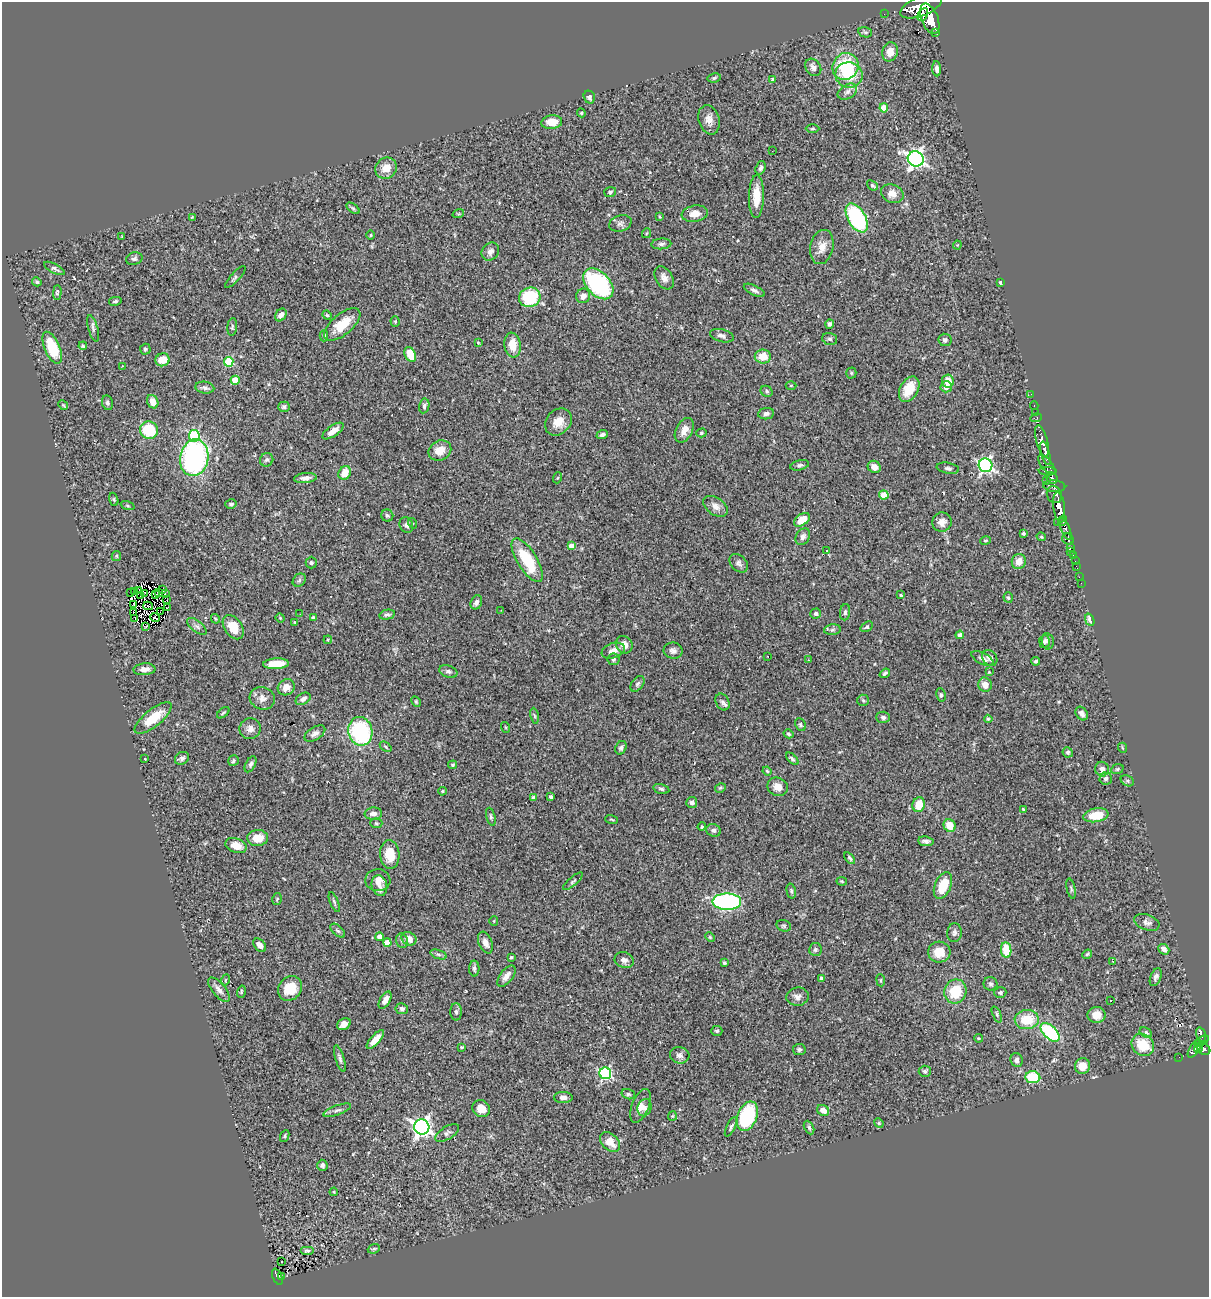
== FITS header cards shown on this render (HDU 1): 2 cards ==
NAXIS1  =                 1207
NAXIS2  =                 1295

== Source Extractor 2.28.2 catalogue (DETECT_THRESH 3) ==
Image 1207 x 1295 px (HDU 1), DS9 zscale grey, 1 PNG px = 1 image px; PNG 1211 x 1299 px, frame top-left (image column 1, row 1295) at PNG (2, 2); each listed source drawn as its Kron ellipse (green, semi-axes under 4 px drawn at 4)
Background 0.679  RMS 0.041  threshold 0.122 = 3 sigma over >= 5 px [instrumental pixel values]
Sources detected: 362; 2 with non-positive FLUX_AUTO (blend fragments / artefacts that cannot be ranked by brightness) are neither listed nor drawn; the other 360 listed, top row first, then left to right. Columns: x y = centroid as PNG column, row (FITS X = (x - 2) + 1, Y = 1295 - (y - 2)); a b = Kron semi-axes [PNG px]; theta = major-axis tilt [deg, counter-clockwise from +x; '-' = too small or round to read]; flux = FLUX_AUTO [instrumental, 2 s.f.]
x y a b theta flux
921 6 22 9 22 1900
884 14 2 2 - 2.3
923 14 7 4 62 510
930 19 16 8 -69 1700
865 32 7 5 -14 4.7
936 33 3 2 - 54
890 52 9 7 75 25
845 66 14 12 55 130
813 67 9 7 -52 12
937 69 7 4 -87 7.8
849 75 14 12 -10 61
714 78 7 4 11 4.5
773 79 3 3 - 5.8
847 92 10 7 32 12
589 97 6 5 - 8.3
884 108 4 4 - 36
581 113 4 4 - 3.2
709 120 15 10 -74 21
552 122 10 7 6 38
812 129 7 3 1 3.3
772 151 2 2 - 8.1
916 159 8 7 - 1000
386 168 11 10 - 32
761 168 7 5 70 6.8
872 185 6 4 -40 5
610 192 6 5 - 4.5
892 194 11 9 -25 24
756 197 21 7 89 49
353 208 7 4 -37 4.4
458 214 6 3 17 2.9
695 214 13 8 10 28
192 217 4 4 - 2.1
660 217 3 2 - 2.3
857 218 16 8 -59 340
620 223 11 8 17 9.9
647 233 5 3 - 2.4
371 235 5 3 - 2.3
122 236 3 2 - 2
661 244 10 5 5 8.5
957 245 4 4 - 2.9
822 247 17 11 77 27
490 252 10 8 49 13
134 259 8 6 15 7.6
54 268 11 4 -27 6.9
235 277 14 4 47 6.2
664 278 12 8 -58 16
37 282 5 4 - 4
1000 282 4 3 - 3
598 284 18 11 -47 330
754 290 11 5 -26 8.7
57 293 7 4 88 5
583 296 7 7 - 17
530 297 11 9 23 170
115 301 6 3 12 4.5
281 315 7 5 59 12
327 315 5 4 - 3.1
395 321 5 4 - 3.2
342 324 22 10 40 60
829 324 5 4 - 6.8
232 327 9 5 85 4.6
93 329 14 5 -75 9.2
324 336 5 4 - 4.7
722 336 12 6 -15 11
830 339 8 5 -16 5.6
945 340 6 6 - 8.7
478 343 3 3 - 2.2
512 345 12 8 -82 40
83 346 4 4 - 4.1
52 348 17 7 -67 100
145 349 5 5 - 4.4
410 354 8 5 -66 61
763 357 8 7 - 39
163 360 7 6 - 40
229 362 5 5 - 140
122 366 3 2 - 4.5
851 373 5 5 - 3.5
235 380 4 4 - 52
948 381 6 6 - 36
791 385 5 3 - 2.6
946 387 5 5 - 17
205 388 9 6 -8 9.4
909 389 14 9 61 52
766 391 6 5 - 5.6
1031 394 2 2 - 4.5
153 402 7 5 -65 23
107 403 7 5 -78 8.2
63 405 5 4 - 3.1
424 406 7 5 79 7.9
1034 406 4 2 - 9.9
284 407 6 5 - 6.2
1035 412 2 2 - 6.5
766 414 8 5 7 9.1
1036 418 6 3 7 22
558 422 15 12 46 33
149 430 9 8 - 110
684 430 13 8 63 24
333 431 12 5 34 28
701 433 5 4 - 3.9
602 435 6 4 21 7.1
194 436 5 5 - 180
1042 441 16 5 -76 710
440 450 12 9 29 33
1046 453 12 4 -75 430
194 458 18 14 80 520
267 460 7 6 - 6.1
800 465 9 5 14 6.3
985 465 7 7 - 710
1047 465 12 5 -51 190
874 467 7 6 - 18
948 468 11 5 -11 7.6
1048 471 9 4 -2 190
345 473 7 6 - 39
305 478 11 5 6 14
557 478 5 3 - 2.6
1052 478 6 5 - 240
1046 480 2 2 - 4.8
1054 486 11 6 -5 160
884 495 5 4 - 44
1054 495 9 7 -62 310
114 499 7 4 -72 3.6
231 504 6 4 15 5.1
128 506 7 3 -19 3.7
716 506 13 8 -35 18
1059 507 15 5 -83 850
387 516 6 6 - 5.7
802 520 9 5 36 45
1063 520 5 3 - 140
942 522 10 9 - 18
412 523 5 3 - 2.8
1058 523 3 2 - 3.9
406 525 8 6 -66 11
1065 529 12 4 -66 350
1023 533 4 4 - 3.9
803 537 9 6 58 11
1041 537 5 3 - 2.9
1068 539 6 5 - 140
985 540 5 4 - 3.4
571 546 4 4 - 15
1070 547 3 3 - 69
827 551 3 3 - 5.3
1070 552 3 3 - 4.5
116 556 5 4 - 3.4
1073 556 3 2 - 10
527 560 25 9 -58 130
1019 561 7 7 - 23
1075 561 2 2 - 2.9
311 563 6 5 - 5
739 563 10 7 -43 9.6
1076 566 4 2 - 7.4
1079 577 3 2 - 3.2
299 580 7 6 - 6.4
1081 583 3 2 - 2
139 590 3 2 - 2.9
162 590 2 2 - 3.6
135 592 3 2 - 2.4
130 593 3 2 - 8.4
145 593 4 3 - 0.78
158 593 4 2 - 3.1
165 594 3 2 - 2.4
140 595 2 2 - 3.2
155 595 4 2 - 4.2
901 595 3 3 - 3.6
1008 598 5 4 - 4.5
167 600 3 2 - 2.5
476 602 7 5 66 9.5
134 604 3 2 - 3.2
148 606 5 2 - 2.2
168 607 3 2 - 1.1
501 610 3 2 - 9
160 612 2 2 - 2.3
845 612 8 5 83 6.1
133 613 3 2 - 3.2
300 614 3 2 - 2.6
816 614 5 5 - 5.7
387 615 8 4 13 6.3
313 617 4 3 - 5
155 618 5 2 - 2.9
280 618 5 4 - 2.9
135 619 3 2 - 48
215 619 5 3 - 3.1
1090 620 6 4 -69 16
295 622 4 3 - 2.9
146 626 4 3 - 0.38
197 626 11 5 -38 9.8
233 627 13 8 -54 49
867 627 6 4 34 4.9
832 630 8 5 7 6.7
960 635 4 4 - 17
328 640 4 4 - 2.7
1044 641 6 5 - 5.2
1048 641 8 6 -80 7.7
624 645 9 8 - 20
613 651 12 7 19 21
673 651 9 8 - 11
768 656 2 2 - 2.4
990 658 9 7 -51 13
613 659 6 6 - 5.3
983 659 12 5 -27 12
808 660 2 2 - 2.1
1036 661 4 4 - 4.6
276 664 13 5 4 51
144 669 11 6 3 16
448 671 9 6 -20 8.4
989 672 2 2 - 1.7
885 673 5 3 - 5.9
638 684 9 6 52 7
985 685 7 6 - 23
286 687 9 7 36 23
941 695 7 4 -80 4.5
262 698 13 11 -24 19
303 699 8 5 32 11
863 700 6 5 - 5.5
416 701 5 4 - 3.5
723 702 9 6 -60 9.2
223 713 7 3 39 3.6
1082 713 7 5 -56 9.5
534 716 8 4 -81 4.7
883 717 7 5 -3 7.4
153 718 23 8 39 67
988 719 4 4 - 3.6
800 725 6 5 - 4.3
505 727 5 3 - 2.7
250 729 11 10 - 17
360 731 14 12 -79 260
315 733 11 6 31 12
789 734 5 4 - 4.5
386 747 7 3 -37 3.6
621 748 7 5 63 6.8
1123 748 5 3 - 2.6
1068 752 5 5 - 5.4
182 758 7 6 - 8.4
145 759 3 3 - 19
792 759 8 4 -45 5.6
233 761 6 5 - 4.6
251 764 9 5 62 6.5
453 765 4 4 - 3.5
1102 769 7 6 - 13
1117 769 6 5 - 4.2
767 771 4 4 - 3.9
1106 779 6 6 - 7.8
1127 781 7 5 -30 5.7
778 787 10 9 - 25
720 788 5 4 - 4
661 789 8 4 -13 5.4
442 791 4 3 - 3.3
551 797 4 3 - 8.2
534 798 4 4 - 15
692 802 5 5 - 8.5
919 805 7 6 - 47
1023 809 4 3 - 2.4
373 814 9 6 2 15
1096 815 12 7 9 69
491 817 9 4 -76 5.2
612 819 6 3 -19 2.7
376 823 6 5 - 4.3
950 826 6 5 - 45
702 827 4 3 - 3.2
714 830 7 6 - 7.6
258 838 10 8 2 39
926 841 8 4 -6 8.7
236 846 11 7 -19 31
390 854 14 9 -85 60
850 858 7 3 -53 4.5
378 880 12 11 - 19
573 881 12 3 41 5
842 881 5 3 - 2.7
379 886 10 7 -76 18
943 886 14 8 67 65
1071 888 10 4 -78 4.7
791 891 7 4 -77 5
277 899 6 4 75 3.8
334 902 10 3 -68 4.8
727 902 14 8 0 450
494 921 5 4 - 3.2
1147 922 13 7 -20 12
784 926 7 5 -15 5.1
338 931 9 5 -41 5.7
954 933 9 7 85 8.6
379 937 4 4 - 20
710 937 5 4 - 2.9
409 939 8 6 -29 22
402 941 7 5 -73 7
387 942 4 4 - 26
485 943 11 6 -67 18
260 945 8 5 -47 17
815 949 6 6 - 5.3
1164 949 6 4 -40 19
1006 950 8 5 -81 78
939 952 11 10 - 41
438 954 8 3 -19 5.5
1087 954 5 4 - 3.7
511 957 3 3 - 3.1
624 960 10 7 -19 13
1113 961 3 2 - 2.5
724 963 4 3 - 3.6
474 968 8 5 -89 6.6
506 976 12 6 53 17
1156 977 9 5 68 9
822 978 4 4 - 13
225 980 5 3 - 2.5
881 980 6 3 -83 2.6
991 984 7 6 - 6.3
290 988 13 11 50 60
219 990 15 6 -50 15
955 991 12 10 70 79
241 992 6 4 74 4
1000 992 6 5 - 6.2
798 997 11 9 7 13
385 1000 9 5 60 15
1111 1000 3 2 - 3
402 1009 6 5 - 7.6
456 1012 8 5 -89 6.7
997 1014 8 4 -68 4.3
1097 1015 9 8 - 27
1027 1020 12 9 2 70
344 1024 7 5 28 15
717 1031 5 5 - 4.5
1050 1032 11 6 -44 200
1146 1032 6 5 - 4.8
1201 1035 7 5 -73 120
978 1038 5 3 - 2.7
375 1040 12 4 48 25
1202 1041 8 3 33 110
1143 1045 12 10 -42 71
461 1047 3 2 - 2.5
1198 1048 5 3 - 180
799 1049 6 5 - 5.5
1194 1049 10 4 56 240
1204 1049 7 5 -31 180
680 1055 10 8 -15 11
1179 1057 2 2 - 3.2
340 1058 13 4 -73 8.5
1017 1060 7 6 - 12
1082 1066 8 7 - 33
925 1071 6 5 - 5.4
605 1073 6 6 - 380
1033 1077 7 6 - 110
628 1094 7 5 -15 5.1
563 1097 9 5 0 9.9
640 1106 18 8 68 23
644 1108 9 7 71 11
481 1109 9 8 - 30
337 1110 14 5 20 9.4
823 1110 6 5 - 19
672 1116 5 4 - 2.7
747 1116 15 9 69 260
879 1123 5 4 - 3.3
422 1127 8 7 - 1100
731 1127 10 4 63 5.9
809 1127 7 4 -64 5
447 1133 13 6 32 9.2
285 1136 6 4 64 3.9
610 1142 12 8 -43 38
322 1165 5 5 - 7.7
334 1192 4 3 - 2.2
374 1249 6 4 20 4.5
307 1250 7 3 0 4.1
281 1262 3 2 - 3.3
282 1276 3 3 - 15
277 1277 8 4 -66 57
At the frame edge (FLAGS 8, measured only in part): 1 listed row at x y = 921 6
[2 non-positive-flux detections neither listed nor drawn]